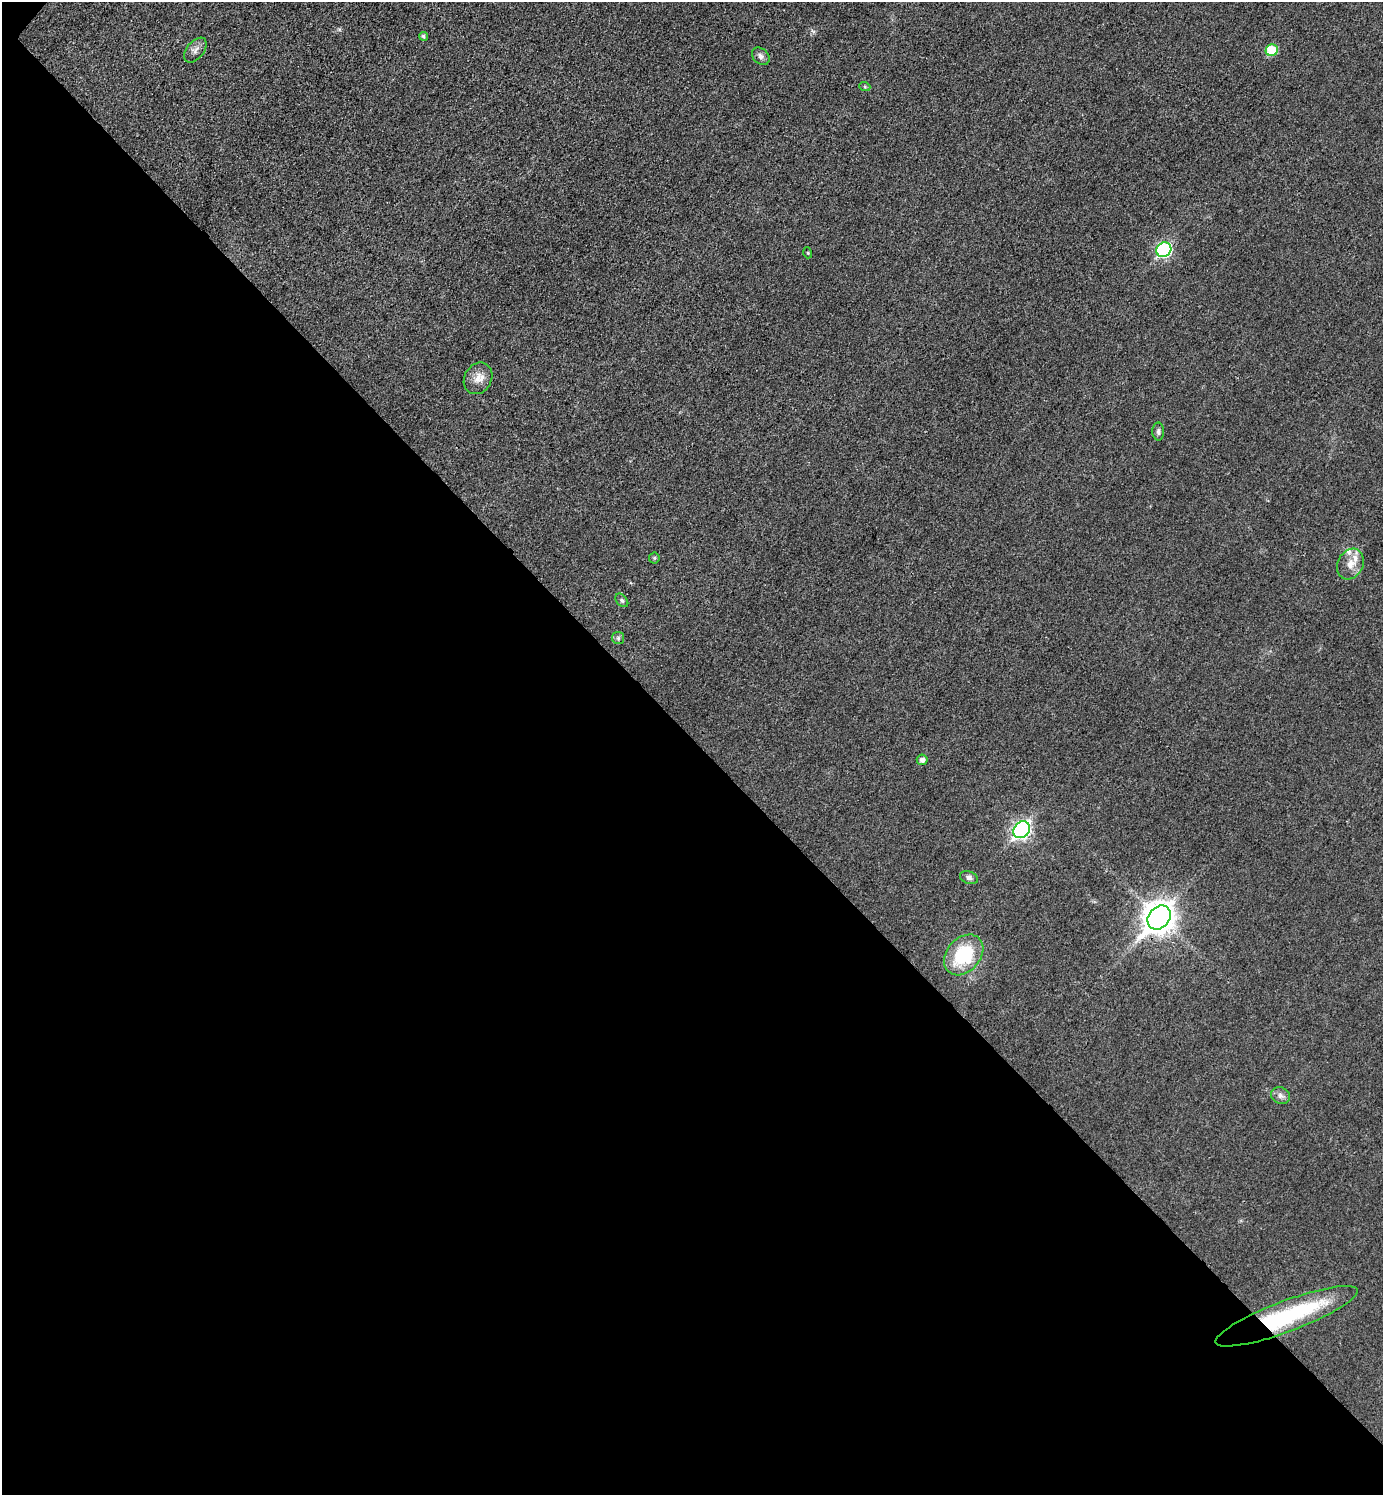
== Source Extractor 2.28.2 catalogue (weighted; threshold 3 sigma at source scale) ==
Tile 14 of 4 x 4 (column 2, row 4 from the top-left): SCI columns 1682-3062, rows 4-1496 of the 5981 x 5980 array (HDU 1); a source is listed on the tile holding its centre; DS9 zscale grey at full resolution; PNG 1385 x 1497 px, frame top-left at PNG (2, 2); each listed source drawn as its Kron ellipse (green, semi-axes under 4 px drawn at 4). Shown black and unused: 51% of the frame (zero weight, under 3 of 4 exposures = <1% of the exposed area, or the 3 px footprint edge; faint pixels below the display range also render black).
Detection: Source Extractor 2.28.2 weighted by HDU 2 'WHT'; one run over the whole footprint, this tile lists its part. Background 0.0332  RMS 0.0048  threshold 0.0216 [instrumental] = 3 sigma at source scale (4.5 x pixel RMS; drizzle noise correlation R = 1.50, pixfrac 1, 0.05/0.05 arcsec/px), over >= 5 px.
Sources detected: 22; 2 inside a brighter listed object's ellipse — not listed separately; the other 20 listed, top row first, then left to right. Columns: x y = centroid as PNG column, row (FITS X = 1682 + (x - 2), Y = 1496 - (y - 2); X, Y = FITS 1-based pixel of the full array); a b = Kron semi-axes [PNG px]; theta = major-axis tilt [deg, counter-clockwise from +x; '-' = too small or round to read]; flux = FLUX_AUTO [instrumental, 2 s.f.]
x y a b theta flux
423 36 4 4 - 0.76
195 50 14 8 50 2.7
1272 50 6 5 - 17
761 56 10 7 -42 1.8
865 87 5 3 - 0.57
1164 250 8 7 - 66
808 253 5 3 - 0.41
478 378 16 13 59 5
1158 432 9 6 -90 1.3
654 558 5 5 - 0.72
1350 564 16 12 62 5.7
622 600 7 5 -49 0.91
618 638 6 6 - 0.92
922 760 5 5 - 2
1022 830 9 7 48 140
969 878 9 6 -19 1.6
1159 918 13 10 49 660
964 955 23 17 49 30
1281 1096 10 8 -25 2
1286 1316 76 15 21 58
Overlapping masked pixels (flux is a lower limit): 2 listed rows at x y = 1159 918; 1286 1316